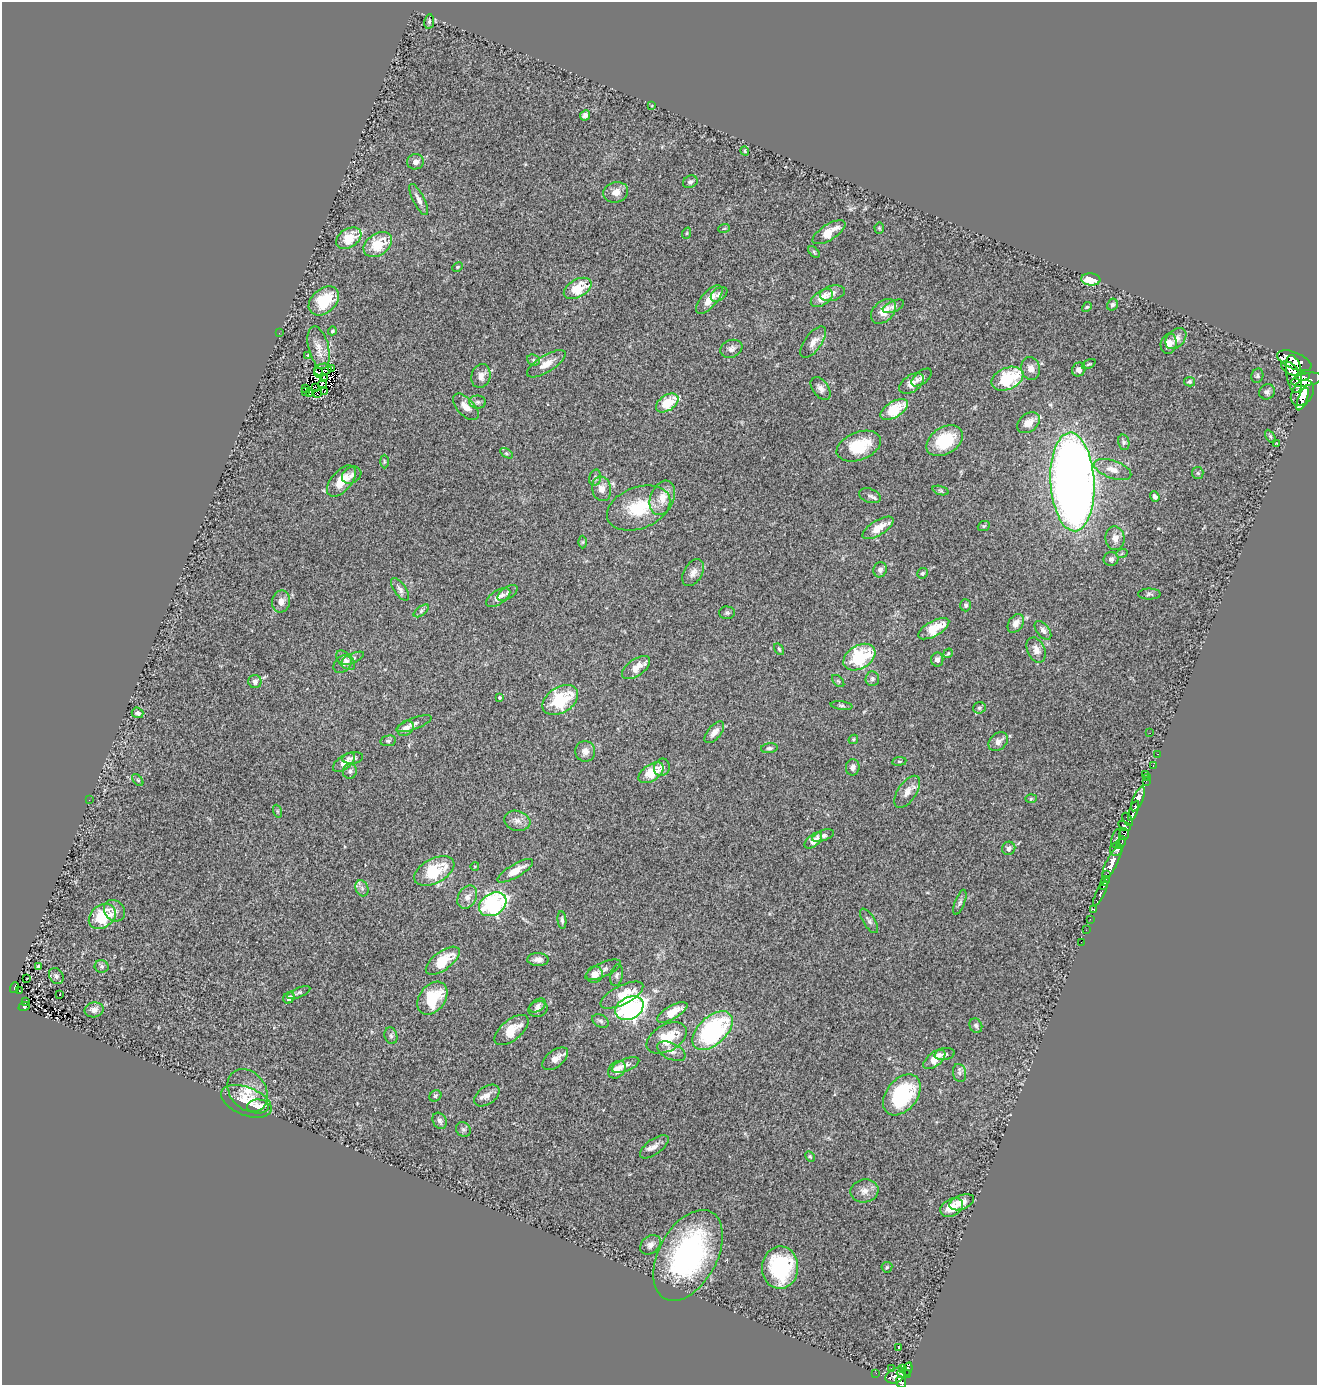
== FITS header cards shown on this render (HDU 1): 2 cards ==
NAXIS1  =                 1315
NAXIS2  =                 1383

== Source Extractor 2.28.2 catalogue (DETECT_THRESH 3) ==
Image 1315 x 1383 px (HDU 1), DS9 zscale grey, 1 PNG px = 1 image px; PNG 1319 x 1387 px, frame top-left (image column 1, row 1383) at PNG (2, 2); each listed source drawn as its Kron ellipse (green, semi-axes under 4 px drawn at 4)
Background 0.771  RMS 0.093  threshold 0.28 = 3 sigma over >= 5 px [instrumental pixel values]
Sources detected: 252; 6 with non-positive FLUX_AUTO (blend fragments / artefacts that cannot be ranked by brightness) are neither listed nor drawn; the other 246 listed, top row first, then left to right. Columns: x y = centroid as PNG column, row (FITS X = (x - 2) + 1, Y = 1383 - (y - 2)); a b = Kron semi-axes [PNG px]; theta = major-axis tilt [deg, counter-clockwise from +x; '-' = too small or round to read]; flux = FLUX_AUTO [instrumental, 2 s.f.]
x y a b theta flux
429 21 7 5 83 12
652 106 3 2 - 4.2
585 115 5 4 - 20
745 151 5 3 - 6.3
415 162 8 7 - 30
690 182 8 6 26 16
616 192 12 10 15 58
419 200 17 5 -63 34
724 228 6 3 20 6.6
879 228 5 5 - 8.4
829 232 19 8 32 100
687 233 6 3 71 6.4
349 238 14 9 33 170
378 244 15 10 33 190
814 252 7 4 -47 9.7
457 267 5 4 - 7.9
1091 279 9 6 -5 120
578 288 15 9 29 180
832 293 13 7 14 29
719 294 9 6 37 18
822 298 12 7 34 90
709 300 18 8 48 82
324 301 17 12 42 250
1112 305 6 5 - 16
893 306 11 5 24 21
1087 307 5 4 - 7.5
883 311 14 10 44 83
332 331 4 3 - 8.7
279 333 2 2 - 28
1176 339 12 8 45 47
813 342 18 8 54 51
1169 344 10 8 77 41
319 348 22 10 -76 73
731 349 11 8 21 28
308 355 4 2 - 4.2
533 360 6 5 - 13
1294 361 18 8 -23 3600
546 364 22 8 31 67
1089 364 7 4 27 9.6
331 368 4 2 - 11
1031 368 11 9 -78 42
1290 368 10 5 -34 1400
323 370 9 6 10 19
1079 370 7 6 - 32
319 373 5 4 - 15
1294 374 19 7 -81 3000
481 376 12 9 74 48
1257 376 7 5 70 12
323 377 3 2 - 17
922 377 12 6 38 19
1303 377 7 3 2 1200
1007 379 17 10 24 340
1307 380 16 6 10 3700
1189 382 5 4 - 11
322 384 4 3 - 1.9
912 384 14 8 35 68
306 388 4 2 - 6.6
316 388 4 2 - 5.5
821 388 13 8 -53 36
306 392 3 2 - 1.6
324 392 3 2 - 11
1267 392 8 7 - 19
1302 393 14 10 56 4000
309 394 3 2 - 8.6
317 394 4 2 - 17
1303 399 12 4 69 1800
478 402 8 6 -1 19
667 403 12 7 33 180
466 407 16 8 -46 61
894 409 15 8 30 210
1028 423 12 9 40 60
1270 436 7 4 -60 9.5
945 441 20 13 32 240
1124 442 8 5 -77 15
1277 444 3 2 - 3.8
859 446 23 14 21 230
506 453 7 4 -31 11
384 462 7 3 -90 9.1
1113 469 20 9 -20 59
1198 473 6 5 - 10
352 475 10 8 30 26
595 478 8 6 76 15
341 481 19 10 49 130
1072 482 49 22 -87 6600
601 489 12 9 -76 56
941 491 8 3 -19 11
870 496 11 7 -18 23
1155 496 5 4 - 17
662 498 18 12 69 98
639 508 33 21 20 300
984 526 6 4 23 8.8
878 528 17 7 32 96
1115 538 12 9 -82 49
583 542 6 4 89 8.8
1122 553 6 3 20 8.7
1111 559 7 7 - 25
880 570 8 6 70 22
693 573 14 9 59 43
922 573 5 5 - 10
400 589 13 6 -54 25
507 593 11 6 33 20
1149 594 11 5 0 15
498 597 14 7 33 52
281 601 11 9 79 44
966 605 6 5 - 14
421 611 9 4 36 15
727 613 7 6 - 13
1016 623 10 7 56 45
934 629 17 7 29 150
1043 630 11 6 -53 23
779 649 6 3 -54 7.2
1036 650 13 9 -66 51
948 653 5 3 - 6.5
859 657 17 11 31 410
353 658 12 5 24 18
937 659 7 6 - 31
346 660 11 7 -47 31
342 664 10 7 43 28
636 668 16 8 35 84
872 679 7 7 - 18
255 681 7 6 - 26
838 681 7 4 -44 9.6
499 697 4 3 - 7.2
560 700 19 12 32 360
841 705 11 4 -7 12
979 708 6 5 - 13
138 713 6 5 - 17
414 724 19 5 21 25
406 728 9 7 39 42
714 732 13 6 50 40
1150 733 2 2 - 4
853 739 5 4 - 8
388 741 8 5 9 13
998 742 11 8 44 42
769 748 8 5 7 14
585 751 10 10 - 42
1158 754 3 2 - 28
353 758 10 5 9 18
899 761 7 3 7 9.6
344 762 13 6 37 66
1153 765 3 2 - 15
662 767 9 7 68 27
853 767 8 7 - 25
350 771 7 7 - 18
651 773 14 8 35 150
1145 774 2 2 - 27
1148 777 3 2 - 17
138 780 7 4 -49 9.9
1146 781 2 2 - 14
907 792 18 9 56 59
1031 799 6 4 2 7.6
1138 799 13 5 68 1400
89 800 2 2 - 2.5
277 811 6 4 -71 9.2
1133 811 10 4 69 1200
1128 819 7 4 -59 210
517 821 13 10 -15 44
1124 826 7 3 -34 290
1124 834 5 5 - 340
823 836 11 5 20 21
1116 838 9 4 75 220
813 841 10 5 41 55
1121 843 6 3 65 360
1009 848 7 6 - 25
1116 849 7 6 - 1100
1112 862 19 5 63 3200
475 866 4 3 - 4.7
434 871 22 12 28 300
515 871 20 6 30 73
1106 874 3 2 - 210
1105 881 5 3 - 810
1104 885 4 3 - 700
362 888 8 6 -68 18
1100 893 13 3 63 290
467 897 12 9 61 46
960 902 13 5 70 21
493 904 15 11 31 1100
1094 909 3 3 - 33
115 911 12 9 -45 36
102 916 15 11 37 260
1090 919 3 2 - 11
562 920 9 4 -83 16
869 921 14 6 -58 21
1086 930 2 2 - 8.7
1081 942 2 2 - 8.4
538 959 10 6 -2 30
443 961 20 9 37 180
38 966 4 3 - 14
102 966 7 6 - 13
603 970 19 7 24 29
595 975 8 7 - 50
617 975 11 6 78 20
56 976 8 6 -54 18
27 978 2 2 - 4
14 988 5 3 - 81
19 991 3 2 - 9.7
299 993 12 5 23 15
59 995 3 2 - 30
622 995 23 9 27 130
289 998 6 5 - 24
432 998 18 13 53 250
25 1001 3 2 - 6.3
24 1006 6 4 19 77
538 1006 9 6 35 19
629 1008 15 11 28 1700
538 1009 9 7 13 25
94 1010 9 7 12 34
672 1012 17 6 30 120
601 1021 9 6 -28 17
976 1026 7 6 - 16
511 1030 20 10 39 130
712 1031 24 14 43 980
391 1036 8 6 -74 16
667 1038 22 13 30 210
671 1051 15 8 -26 43
945 1054 10 6 11 22
555 1059 15 8 37 57
934 1059 13 7 39 100
625 1065 14 6 22 31
617 1070 10 7 46 66
960 1073 9 6 -78 21
248 1090 23 18 -51 130
902 1095 23 15 51 530
435 1096 6 5 - 13
487 1096 14 9 35 47
246 1101 26 14 -22 130
258 1106 11 7 1 41
440 1121 8 6 -60 22
463 1129 8 7 - 17
654 1147 17 7 36 41
810 1156 6 4 -62 8.4
864 1191 14 11 10 55
962 1202 13 7 21 61
952 1207 12 8 26 110
650 1245 11 8 39 31
688 1255 49 29 62 1200
887 1267 5 5 - 8.3
780 1268 21 18 88 510
899 1348 3 3 - 16
891 1368 2 2 - 12
903 1368 3 2 - 9.6
908 1369 7 3 75 200
876 1373 3 2 - 5.6
904 1374 7 3 -4 220
896 1375 10 7 27 590
901 1382 6 4 -67 420
At the frame edge (FLAGS 8, measured only in part): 1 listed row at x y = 901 1382
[6 non-positive-flux detections neither listed nor drawn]